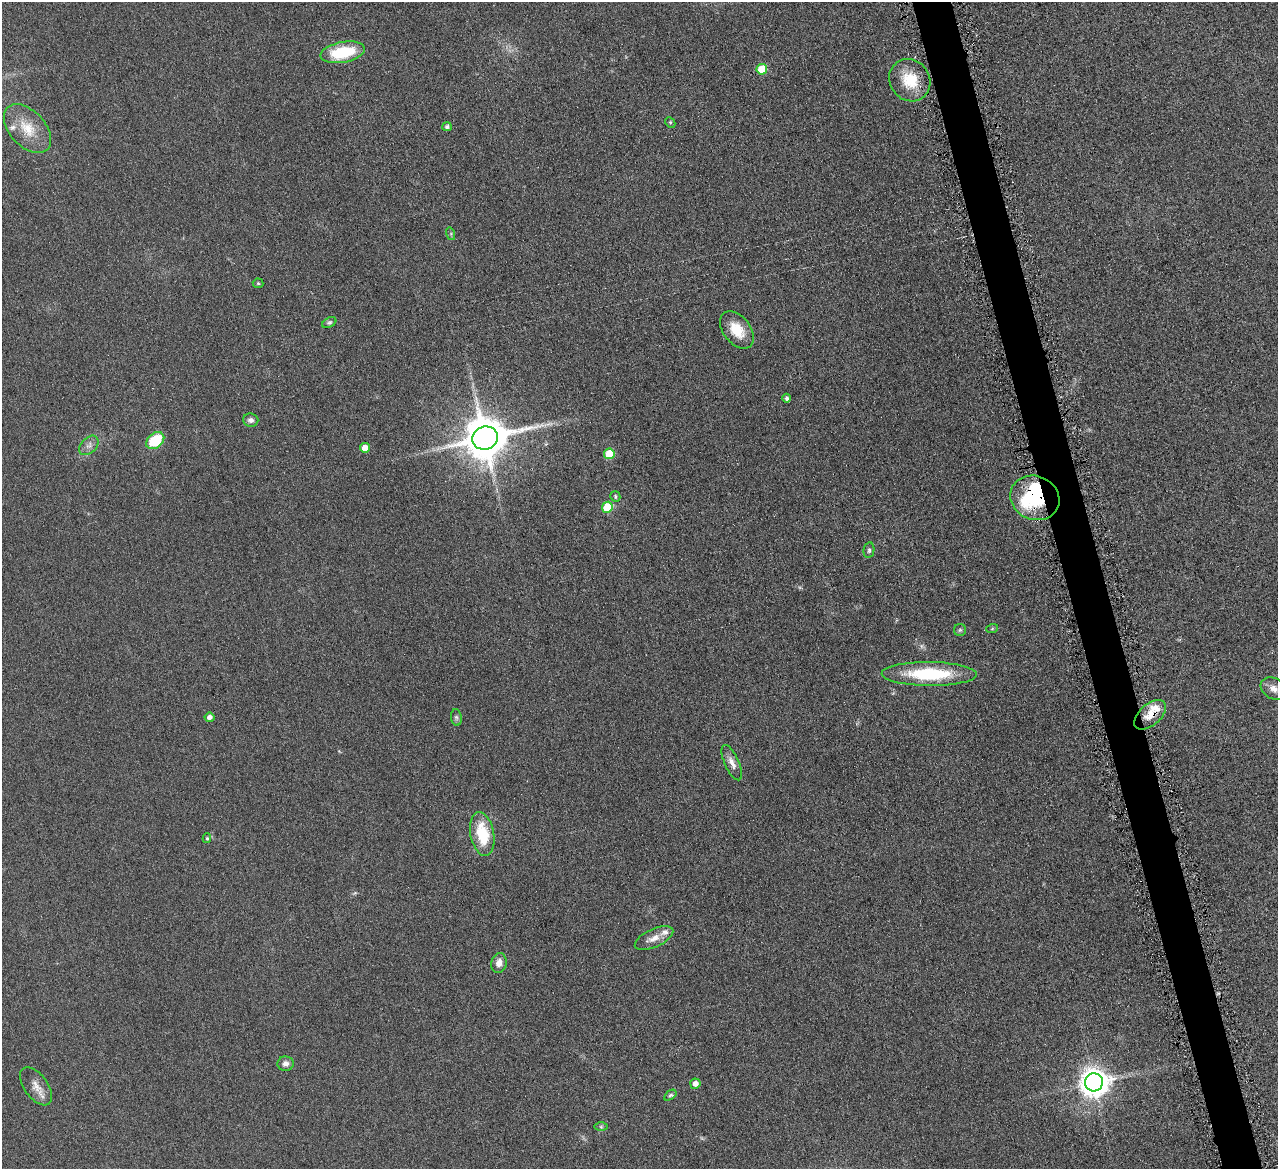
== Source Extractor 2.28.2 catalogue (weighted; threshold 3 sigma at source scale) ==
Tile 6 of 4 x 4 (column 2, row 2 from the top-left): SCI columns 1282-2557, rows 2608-3774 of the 5114 x 5096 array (HDU 1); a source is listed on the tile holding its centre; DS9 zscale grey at full resolution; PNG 1280 x 1171 px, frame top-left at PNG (2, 2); each listed source drawn as its Kron ellipse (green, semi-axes under 4 px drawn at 4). Shown black and unused: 3% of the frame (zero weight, under 4 of 8 exposures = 1% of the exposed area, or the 3 px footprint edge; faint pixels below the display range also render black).
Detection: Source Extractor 2.28.2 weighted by HDU 2 'WHT'; one run over the whole footprint, this tile lists its part. Background 0.0891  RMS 0.0087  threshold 0.0355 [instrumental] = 3 sigma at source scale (4.09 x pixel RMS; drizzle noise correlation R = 1.36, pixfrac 0.8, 0.05/0.05 arcsec/px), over >= 5 px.
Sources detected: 44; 1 inside a brighter object's white glare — neither listed nor drawn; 4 inside a brighter listed object's ellipse — not listed separately; the other 39 listed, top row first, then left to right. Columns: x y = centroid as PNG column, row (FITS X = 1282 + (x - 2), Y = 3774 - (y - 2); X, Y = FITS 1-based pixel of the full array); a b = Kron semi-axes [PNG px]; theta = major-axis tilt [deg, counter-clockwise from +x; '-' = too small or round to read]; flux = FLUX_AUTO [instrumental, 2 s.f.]
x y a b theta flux
343 52 22 10 11 38
762 69 5 5 - 24
910 80 22 20 -53 24
670 122 6 4 -46 1.1
447 127 5 4 - 2.3
27 129 29 17 -47 21
451 234 6 4 -73 1.1
258 283 5 5 - 0.93
329 322 7 5 29 1.5
737 330 21 13 -51 17
787 398 4 4 - 2.4
251 420 7 6 - 3.1
485 438 13 11 16 3100
155 441 10 7 40 33
89 445 11 7 46 4
365 448 5 5 - 11
609 454 5 5 - 25
615 496 5 5 - 1.4
1035 498 25 22 -23 49
607 507 5 5 - 33
869 550 8 5 81 1.8
992 629 6 4 20 1.1
960 630 6 6 - 1.5
929 674 47 12 -1 54
1274 688 14 10 -31 6.8
1150 715 19 10 41 12
209 717 5 4 - 3.7
456 717 8 5 -83 2
732 763 19 7 -66 5.8
482 834 22 11 -79 32
207 838 5 4 - 1.2
654 938 21 9 24 7.8
499 963 10 7 77 5.9
286 1064 8 7 - 3.8
1094 1082 9 9 - 1100
695 1084 5 5 - 5
36 1086 22 11 -54 8.7
670 1095 7 4 36 1.4
601 1127 6 4 0 1.4
Overlapping masked pixels (flux is a lower limit): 2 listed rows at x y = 1035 498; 1150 715